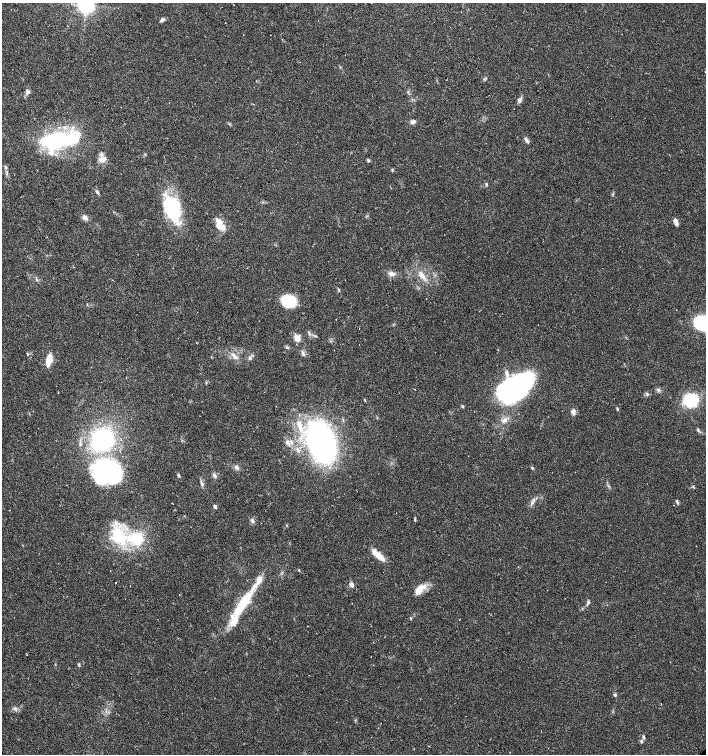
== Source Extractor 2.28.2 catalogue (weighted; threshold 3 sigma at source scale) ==
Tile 11 of 4 x 4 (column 3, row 3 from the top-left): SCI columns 3030-4437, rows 1505-3008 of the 5994 x 6024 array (HDU 1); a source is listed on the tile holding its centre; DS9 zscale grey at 2 x 2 block average (1 PNG px = mean of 2 x 2 image px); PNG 708 x 756 px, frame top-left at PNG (2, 3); no overlay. Shown black and unused: <1% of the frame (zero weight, under 3 of 6 exposures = <1% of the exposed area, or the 3 px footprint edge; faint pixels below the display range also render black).
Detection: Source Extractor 2.28.2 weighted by HDU 2 'WHT'; one run over the whole footprint, this tile lists its part. Background 0.0356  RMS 0.0031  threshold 0.0128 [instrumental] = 3 sigma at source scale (4.09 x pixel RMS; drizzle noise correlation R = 1.36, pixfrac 0.8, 0.0396/0.0396 arcsec/px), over >= 5 px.
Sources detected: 79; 2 inside a brighter object's white glare — not listed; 9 inside a brighter listed object's ellipse — not listed separately; the other 68 listed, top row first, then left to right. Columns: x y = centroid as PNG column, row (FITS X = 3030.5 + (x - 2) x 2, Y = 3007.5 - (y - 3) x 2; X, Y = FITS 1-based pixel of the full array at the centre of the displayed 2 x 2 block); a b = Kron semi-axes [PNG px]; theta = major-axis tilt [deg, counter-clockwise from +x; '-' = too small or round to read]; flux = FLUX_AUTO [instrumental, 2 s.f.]
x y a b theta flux
86 5 6 6 - 150
163 19 5 5 - 1.5
28 92 6 4 -56 1.7
519 100 7 5 71 2.1
253 104 2 2 - 0.31
412 122 7 5 -9 2
59 140 44 18 11 68
526 141 10 2 -54 1.5
102 159 10 4 36 3.3
368 161 3 3 - 0.74
5 167 5 3 - 1.1
486 184 5 3 - 0.73
97 192 6 2 -57 1.1
175 209 30 18 -88 39
85 218 7 5 -34 2.5
218 221 12 8 -41 5.2
676 222 8 4 -69 3.6
392 274 9 6 -16 3.2
422 275 13 5 -53 5.6
338 290 5 2 - 0.66
289 301 13 10 -8 26
704 323 21 12 -20 47
297 338 8 6 -78 5.1
287 347 4 3 - 0.83
303 353 8 3 -72 1.5
27 354 3 2 - 0.43
234 356 11 5 -50 3.5
250 358 5 4 - 1.4
49 360 15 6 77 8.5
515 387 36 18 34 160
658 391 4 2 - 0.71
647 394 4 3 - 0.95
691 400 16 14 18 28
617 409 5 2 - 0.7
573 412 7 5 85 2.9
504 420 8 5 15 2.8
299 425 15 6 -75 9.1
698 430 5 2 - 0.77
102 440 23 22 - 83
321 442 29 18 -72 230
288 443 8 5 -71 2.9
298 450 7 4 -59 2
236 467 7 4 -58 2
532 468 5 3 - 0.7
110 472 36 26 -55 78
178 475 4 3 - 0.9
215 475 7 4 -65 1.6
202 484 4 3 - 1.1
534 500 3 3 - 0.83
677 502 6 2 -68 1
215 507 4 3 - 2
415 519 5 2 - 0.68
252 521 6 4 -70 1.7
286 526 3 2 - 0.33
118 535 26 17 -58 31
378 555 20 6 -41 7.4
299 570 3 3 - 0.56
116 582 2 2 - 0.24
352 585 6 4 -81 2.2
419 590 17 8 43 8.4
588 602 5 4 - 1.2
243 603 43 10 56 33
410 618 4 2 - 0.51
79 665 4 3 - 0.71
615 695 4 4 - 0.99
15 709 8 2 -38 0.75
643 737 4 4 - 0.99
641 741 5 4 - 1.2
Isophote crosses this tile's border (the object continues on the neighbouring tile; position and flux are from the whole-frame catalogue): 2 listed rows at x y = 86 5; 704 323